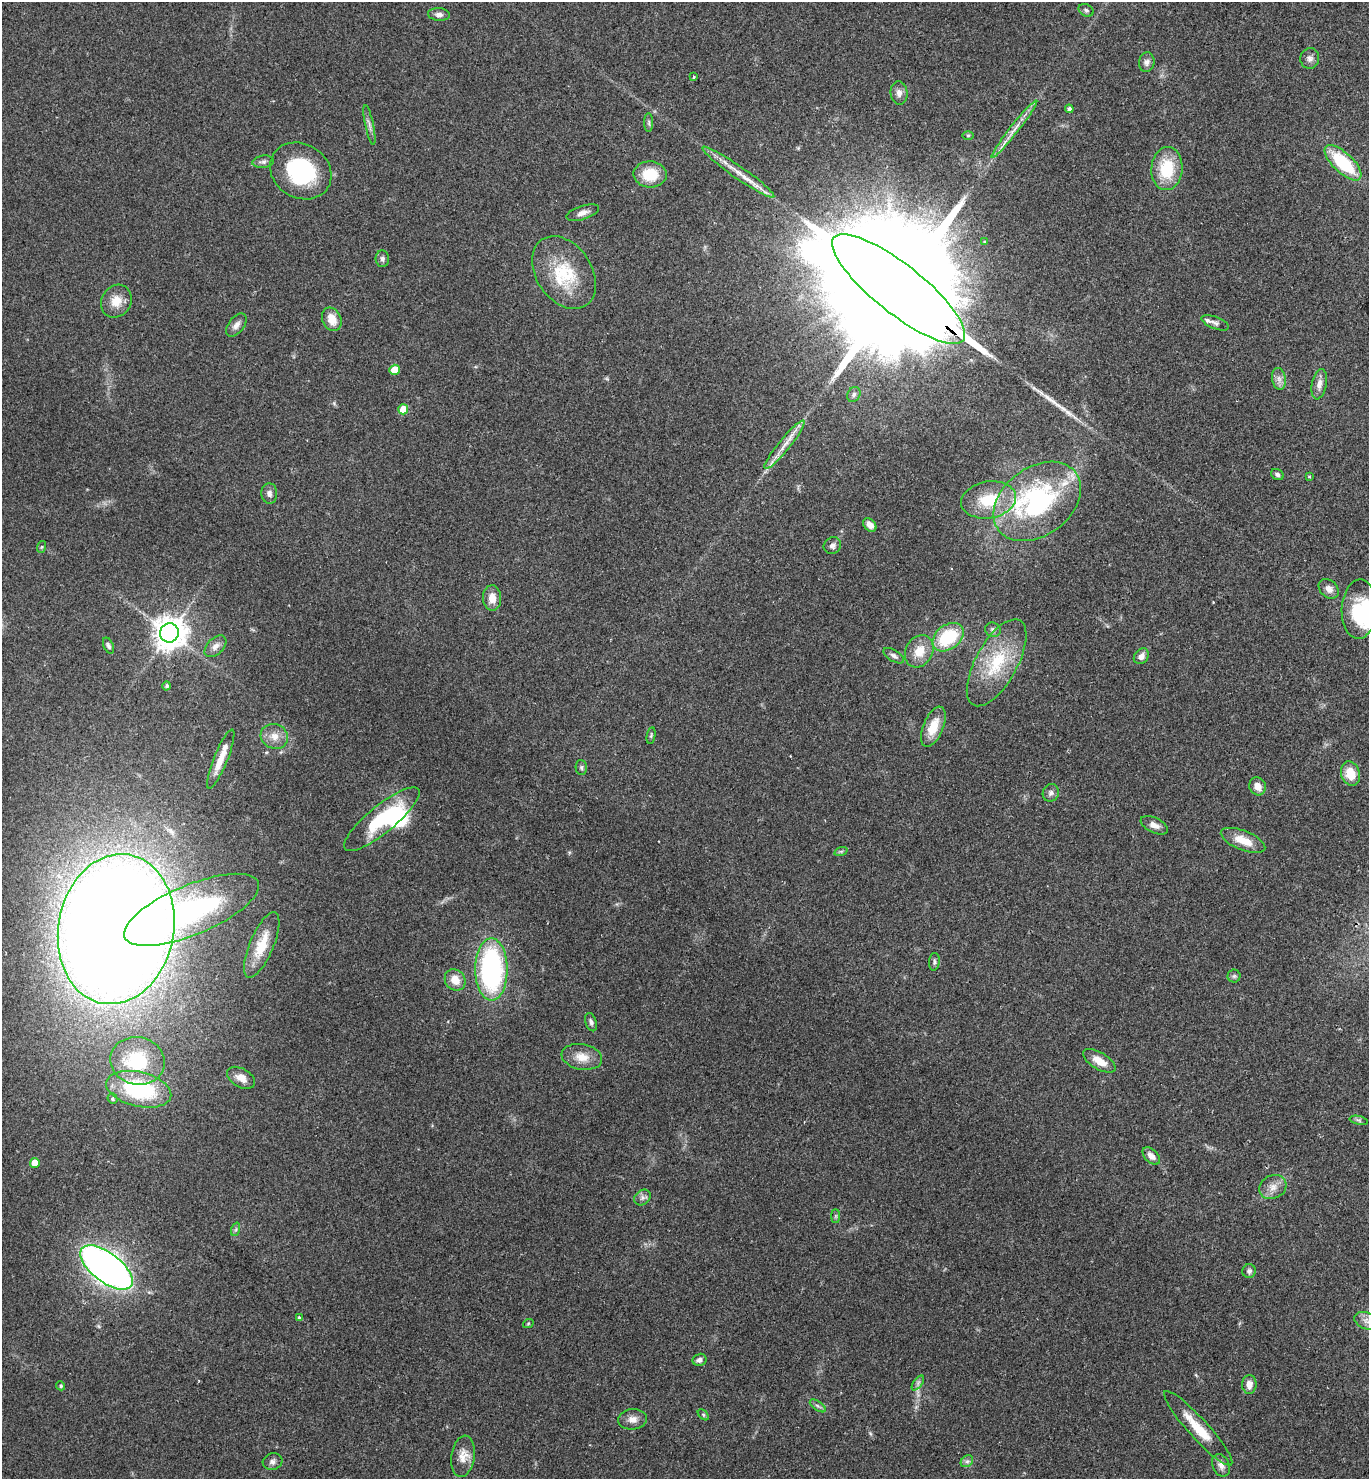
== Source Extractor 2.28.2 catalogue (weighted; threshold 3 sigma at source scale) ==
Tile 6 of 4 x 4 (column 2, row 2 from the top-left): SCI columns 1570-2936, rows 2994-4470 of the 6012 x 5983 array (HDU 1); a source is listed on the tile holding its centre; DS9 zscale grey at full resolution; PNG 1371 x 1481 px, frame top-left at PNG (2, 2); each listed source drawn as its Kron ellipse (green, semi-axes under 4 px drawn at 4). Shown black and unused: <1% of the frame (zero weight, under 2 of 3 exposures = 3% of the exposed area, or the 3 px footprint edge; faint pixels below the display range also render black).
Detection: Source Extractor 2.28.2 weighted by HDU 2 'WHT'; one run over the whole footprint, this tile lists its part. Background 0.086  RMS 0.0078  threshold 0.0351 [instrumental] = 3 sigma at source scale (4.5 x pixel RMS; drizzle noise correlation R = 1.50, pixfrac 1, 0.05/0.05 arcsec/px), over >= 5 px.
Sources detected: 108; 2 inside a brighter object's white glare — neither listed nor drawn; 3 inside a brighter listed object's ellipse — not listed separately; the other 103 listed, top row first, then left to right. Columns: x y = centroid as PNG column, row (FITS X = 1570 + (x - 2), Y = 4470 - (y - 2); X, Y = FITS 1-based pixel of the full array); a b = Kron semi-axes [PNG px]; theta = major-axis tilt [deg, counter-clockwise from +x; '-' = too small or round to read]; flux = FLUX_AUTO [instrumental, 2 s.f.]
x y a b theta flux
1086 10 8 5 -28 1.8
439 14 11 6 -5 3.2
1310 58 10 9 - 3.5
1147 62 10 8 81 3
693 77 3 3 - 1.3
899 93 12 8 -84 4.5
1069 109 4 4 - 2.6
649 122 9 4 -90 1.6
369 125 20 4 -78 3.4
1014 129 36 4 52 9.1
968 135 6 4 0 0.98
263 162 11 6 8 2.6
1343 163 23 10 -43 43
1167 169 21 15 85 31
301 171 32 27 -32 67
738 172 44 6 -35 13
650 174 16 13 -2 21
583 213 17 7 18 4.4
984 242 4 3 - 0.83
382 259 8 6 -86 2.3
564 272 40 27 -56 41
898 289 82 24 -38 69000
116 301 17 14 57 11
332 319 12 9 -66 10
1215 323 14 6 -21 2.5
236 325 13 7 52 4.1
395 370 5 5 - 15
1279 379 11 7 -79 3.9
1319 384 15 7 79 5.4
854 394 8 6 60 2
403 409 5 5 - 14
784 445 31 6 51 10
1277 475 7 5 -31 1.9
1309 476 4 4 - 1.1
269 493 10 8 -86 3.3
989 500 27 18 10 27
1037 501 48 34 37 120
870 525 8 5 -47 4.2
832 545 9 8 - 2.9
41 547 6 4 70 0.91
1329 589 11 8 -43 5
492 598 13 9 -88 8.1
1359 609 30 17 87 39
993 630 8 7 - 2.2
169 633 10 9 - 1300
948 637 17 12 38 41
108 646 8 4 -66 1.7
215 646 13 8 45 4.7
919 651 17 13 61 13
894 656 11 5 -33 2.6
1141 656 8 7 - 4.1
997 663 48 21 61 42
167 686 4 4 - 1.3
933 727 21 10 68 16
651 735 8 4 79 1.2
274 736 14 12 -25 8.2
221 759 32 7 68 12
581 767 7 5 -89 1.7
1350 773 12 9 -72 14
1258 786 9 8 - 6.1
1051 793 9 8 - 2.5
382 819 47 13 39 50
1154 825 14 7 -26 4.7
1243 840 24 9 -22 13
841 851 7 4 19 1.1
192 910 72 25 23 120
116 929 75 58 79 2400
262 945 35 12 67 20
934 962 9 5 85 1.7
491 969 31 16 -90 140
1234 976 6 6 - 1.6
455 980 11 9 -50 9.5
591 1022 9 5 -72 2.1
582 1057 20 12 -10 11
137 1061 27 24 -12 42
1099 1061 18 8 -31 10
241 1078 15 9 -30 7.3
139 1089 33 17 -13 69
113 1099 5 5 - 1.3
1359 1120 9 4 -13 1.4
1151 1156 10 6 -44 4.5
35 1163 5 5 - 8.9
1273 1187 14 11 27 6.8
642 1197 9 7 38 2.6
836 1216 7 4 90 1.1
236 1229 7 4 72 1.4
106 1267 31 14 -38 530
1249 1271 7 7 - 2.2
299 1318 4 3 - 4.9
1367 1321 13 8 -22 4.7
528 1324 5 3 - 0.72
699 1360 7 6 - 2.6
918 1383 8 4 54 1.8
1249 1384 9 7 90 5.7
61 1386 5 4 - 1.4
818 1406 9 4 -35 1.7
703 1415 7 4 -45 0.97
632 1419 14 10 7 5.7
1198 1428 49 10 -48 23
463 1456 21 11 82 8.9
967 1461 7 5 42 2
273 1462 10 8 16 3.1
1221 1465 12 8 -66 4.5
Overlapping masked pixels (flux is a lower limit): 1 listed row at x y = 898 289
Isophote crosses this tile's border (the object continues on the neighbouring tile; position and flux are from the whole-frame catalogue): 1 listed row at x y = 1367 1321